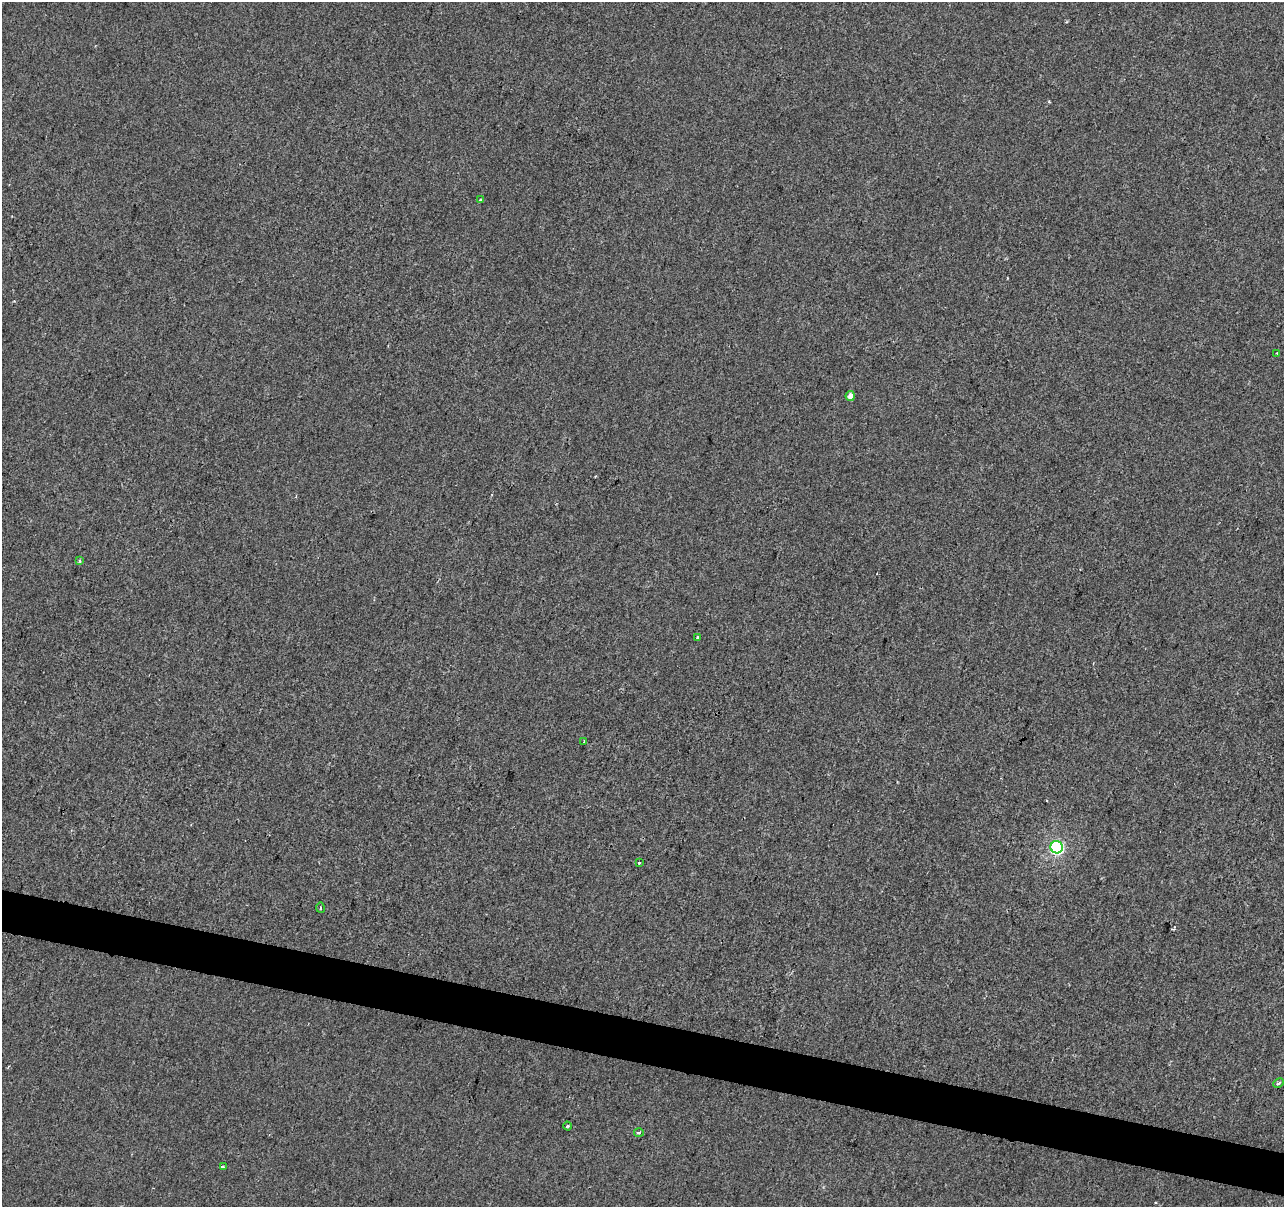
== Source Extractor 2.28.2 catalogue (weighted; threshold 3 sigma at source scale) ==
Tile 6 of 4 x 4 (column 2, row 2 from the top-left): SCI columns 1283-2564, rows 2629-3833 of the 5136 x 5319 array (HDU 1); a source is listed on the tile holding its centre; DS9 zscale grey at full resolution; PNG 1286 x 1209 px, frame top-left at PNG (2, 2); each listed source drawn as its Kron ellipse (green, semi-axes under 4 px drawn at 4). Shown black and unused: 4% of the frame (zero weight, under 2 of 3 exposures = <1% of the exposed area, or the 3 px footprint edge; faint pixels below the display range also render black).
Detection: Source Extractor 2.28.2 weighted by HDU 2 'WHT'; one run over the whole footprint, this tile lists its part. Background 3.32e-04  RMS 0.0042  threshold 0.0188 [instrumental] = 3 sigma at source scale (4.5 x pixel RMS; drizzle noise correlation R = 1.50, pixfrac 1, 0.0396/0.0396 arcsec/px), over >= 5 px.
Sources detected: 13; all 13 listed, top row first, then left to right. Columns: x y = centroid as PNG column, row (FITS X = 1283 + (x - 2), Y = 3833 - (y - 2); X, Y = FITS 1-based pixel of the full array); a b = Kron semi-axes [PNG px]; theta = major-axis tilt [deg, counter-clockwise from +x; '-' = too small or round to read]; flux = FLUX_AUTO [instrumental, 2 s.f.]
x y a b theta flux
480 199 3 3 - 2.1
1277 353 3 3 - 0.47
850 396 5 4 - 2.8
80 561 4 3 - 0.73
697 638 3 3 - 0.84
584 741 2 2 - 0.38
1057 847 6 6 - 67
639 862 3 3 - 1.9
320 908 5 3 - 0.47
1279 1083 5 4 - 0.67
567 1126 4 3 - 0.37
639 1132 5 4 - 1.4
223 1167 4 2 - 1